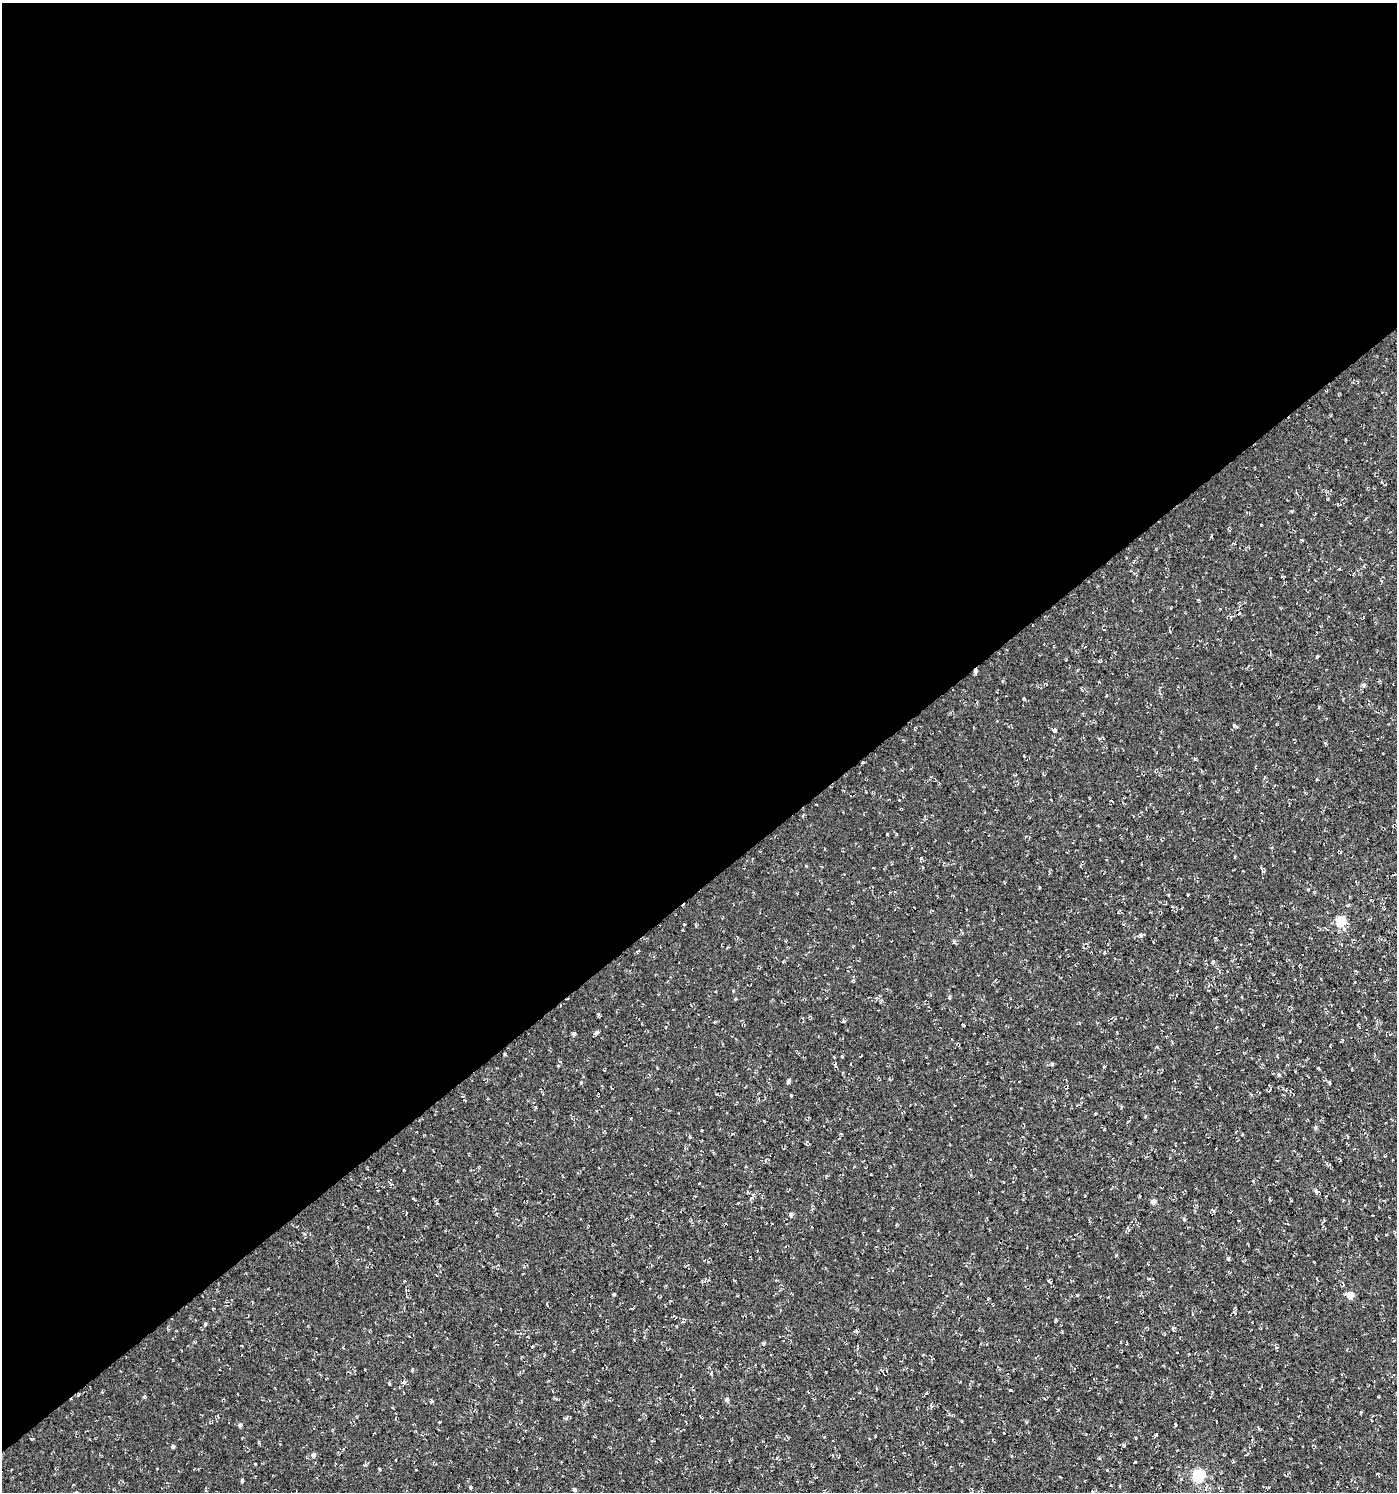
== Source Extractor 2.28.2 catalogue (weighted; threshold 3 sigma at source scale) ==
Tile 2 of 4 x 4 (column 2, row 1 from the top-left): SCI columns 1586-2980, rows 4470-5959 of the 5896 x 5960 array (HDU 1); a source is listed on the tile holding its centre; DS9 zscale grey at full resolution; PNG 1399 x 1494 px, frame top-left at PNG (2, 3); no overlay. Shown black and unused: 60% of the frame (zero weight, under 3 of 4 exposures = <1% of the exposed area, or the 3 px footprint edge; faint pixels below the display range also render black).
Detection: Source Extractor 2.28.2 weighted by HDU 2 'WHT'; one run over the whole footprint, this tile lists its part. Background 4.60e-05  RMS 0.005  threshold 0.0224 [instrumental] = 3 sigma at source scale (4.5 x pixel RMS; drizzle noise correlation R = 1.50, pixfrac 1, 0.0396/0.0396 arcsec/px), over >= 5 px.
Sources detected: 119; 2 cosmic-ray / hot-pixel residue — not listed; the other 117 listed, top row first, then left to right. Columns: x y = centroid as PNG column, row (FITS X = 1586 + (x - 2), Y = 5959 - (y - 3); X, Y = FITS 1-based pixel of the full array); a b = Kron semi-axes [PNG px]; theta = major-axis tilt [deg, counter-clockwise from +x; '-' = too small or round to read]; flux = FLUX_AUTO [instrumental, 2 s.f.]
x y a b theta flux
1257 476 2 2 - 0.74
1261 525 2 2 - 0.38
1239 613 4 4 - 0.92
1317 657 4 3 - 0.59
975 671 5 4 - 1.5
1364 685 5 5 - 1.1
1024 699 6 4 -60 0.63
1319 707 4 3 - 0.42
1235 726 7 4 -33 0.77
1054 730 3 3 - 12
1325 743 5 4 - 0.58
863 762 3 3 - 0.42
931 777 4 3 - 0.41
1264 777 6 3 79 0.57
939 783 4 3 - 0.35
1393 827 4 3 - 0.38
897 834 4 3 - 0.41
1264 871 4 4 - 0.67
1356 882 4 3 - 0.47
1040 887 5 3 - 0.44
1161 902 4 3 - 0.32
1341 921 5 5 - 32
684 924 3 3 - 0.46
1141 935 6 5 - 1.1
1303 955 3 3 - 0.7
1213 962 5 4 - 0.79
1355 971 4 3 - 0.4
853 980 5 4 - 0.63
949 997 5 4 - 0.72
736 998 5 3 - 0.45
1191 1013 4 3 - 0.5
698 1014 2 2 - 0.28
598 1015 5 4 - 0.73
842 1022 5 3 - 0.46
1216 1027 3 3 - 0.27
1359 1027 4 3 - 0.83
597 1033 5 4 - 1.2
574 1034 4 4 - 1.3
1342 1040 5 2 - 0.66
1157 1047 4 4 - 0.64
505 1054 3 3 - 0.55
1374 1054 4 2 - 0.35
850 1064 3 2 - 0.28
1052 1064 4 4 - 0.74
558 1066 4 4 - 0.41
836 1066 9 3 -71 0.74
1103 1067 5 3 - 0.47
1318 1068 6 3 -44 0.47
1279 1074 6 5 - 0.88
789 1081 5 3 - 1.3
581 1082 4 4 - 0.52
1329 1083 5 3 - 0.59
791 1095 3 2 - 0.48
462 1096 5 3 - 0.42
1095 1113 3 2 - 0.43
1145 1116 5 3 - 0.43
1315 1128 6 5 - 0.86
1243 1134 4 2 - 0.33
690 1137 4 4 - 0.53
1348 1144 3 2 - 0.38
713 1152 4 3 - 0.47
1327 1164 5 3 - 0.55
403 1170 3 2 - 0.37
699 1183 3 2 - 0.37
391 1184 5 3 - 0.47
1316 1191 6 5 - 1.1
752 1197 12 4 58 1.5
414 1199 5 2 - 0.49
1291 1200 3 2 - 0.53
1153 1202 4 4 - 3.1
406 1213 3 2 - 0.31
791 1215 4 4 - 1.6
1184 1219 5 4 - 0.76
1287 1224 3 3 - 1.4
1127 1228 4 3 - 0.5
1228 1258 5 4 - 0.77
1049 1282 8 3 -40 0.69
614 1294 4 3 - 0.57
1077 1295 5 3 - 0.39
1350 1295 5 5 - 8.8
633 1308 4 3 - 0.39
1235 1313 6 3 -47 0.66
683 1320 7 4 79 0.75
205 1324 4 3 - 0.77
1173 1329 6 4 87 0.75
856 1330 4 4 - 0.69
763 1343 5 4 - 0.7
544 1356 4 3 - 0.45
365 1369 2 2 - 0.52
711 1373 6 4 67 0.65
403 1382 6 5 - 0.98
389 1383 3 3 - 0.62
1010 1390 3 3 - 0.52
144 1397 5 4 - 0.65
727 1399 5 5 - 1.2
431 1401 5 4 - 0.6
1058 1409 4 3 - 0.57
1361 1412 5 3 - 0.42
949 1413 5 4 - 0.65
218 1416 5 3 - 0.42
1176 1424 5 3 - 1.4
240 1425 5 4 - 1.1
1004 1433 2 2 - 0.37
1156 1435 5 3 - 0.58
1136 1438 3 2 - 0.35
173 1447 4 4 - 1
343 1449 4 3 - 0.46
313 1455 5 5 - 1.9
1135 1462 4 2 - 0.38
1233 1462 4 3 - 0.51
380 1469 4 3 - 0.5
1378 1473 5 3 - 0.48
1198 1475 6 5 - 54
242 1480 4 3 - 0.88
1085 1481 3 2 - 0.36
470 1487 4 3 - 0.62
575 1490 4 4 - 1
Overlapping masked pixels (flux is a lower limit): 4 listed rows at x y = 1257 476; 975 671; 1054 730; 863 762
Unlisted compact peaks at least as high as the median listed source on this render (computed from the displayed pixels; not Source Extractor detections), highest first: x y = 921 858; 1056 1320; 412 1370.